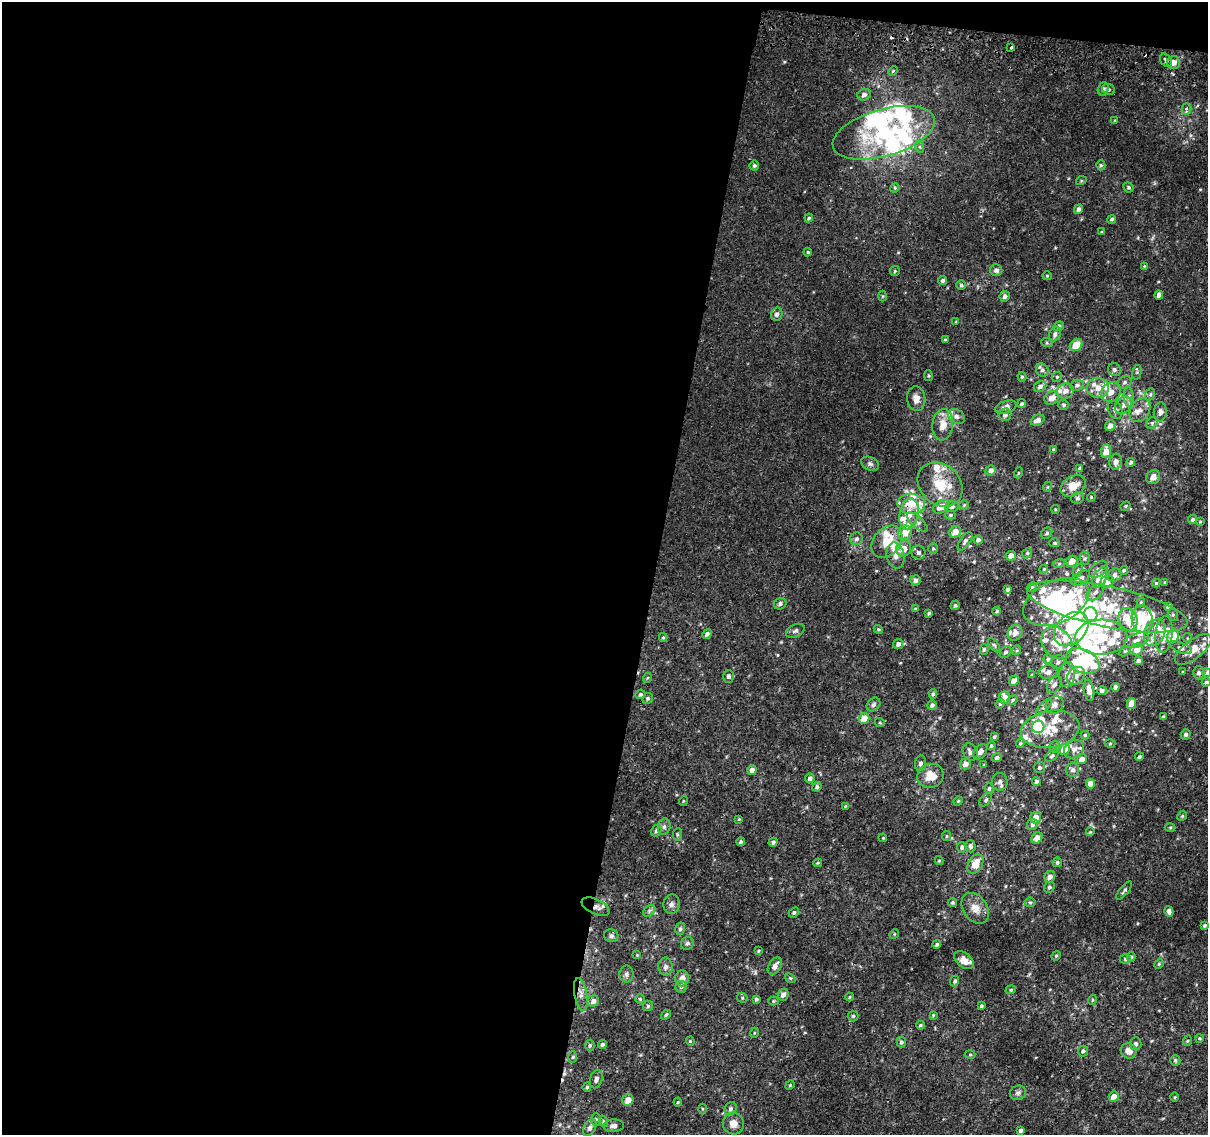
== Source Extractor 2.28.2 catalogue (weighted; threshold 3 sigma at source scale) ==
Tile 1 of 4 x 4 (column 1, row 1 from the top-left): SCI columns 5-1210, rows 3662-4794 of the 4842 x 5116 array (HDU 1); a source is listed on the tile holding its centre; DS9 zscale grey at full resolution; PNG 1210 x 1137 px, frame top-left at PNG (2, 2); each listed source drawn as its Kron ellipse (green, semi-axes under 4 px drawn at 4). Shown black and unused: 55% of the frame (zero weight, under 2 of 3 exposures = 2% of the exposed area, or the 3 px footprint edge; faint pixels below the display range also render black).
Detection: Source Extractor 2.28.2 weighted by HDU 2 'WHT'; one run over the whole footprint, this tile lists its part. Background 0.00508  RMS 0.0022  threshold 0.0101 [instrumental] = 3 sigma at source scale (4.5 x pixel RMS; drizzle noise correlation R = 1.50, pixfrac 1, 0.0396/0.0396 arcsec/px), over >= 5 px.
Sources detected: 384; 5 inside a brighter object's white glare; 5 cosmic-ray / hot-pixel residue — neither listed nor drawn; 54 inside a brighter listed object's ellipse — not listed separately; the other 320 listed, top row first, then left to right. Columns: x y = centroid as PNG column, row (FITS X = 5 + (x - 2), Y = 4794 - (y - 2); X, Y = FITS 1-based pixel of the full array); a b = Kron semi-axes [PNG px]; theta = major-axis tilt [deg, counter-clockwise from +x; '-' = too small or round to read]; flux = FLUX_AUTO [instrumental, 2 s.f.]
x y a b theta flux
1011 48 3 3 - 1
1166 60 7 5 -55 0.54
1174 63 6 6 - 1.5
893 71 5 4 - 0.23
1103 89 7 5 71 0.52
1108 89 6 5 - 0.44
864 95 7 5 25 0.75
1187 109 6 5 - 0.88
1115 121 4 3 - 0.2
884 133 53 23 16 21
920 147 6 4 -71 0.32
1101 165 5 4 - 0.31
754 166 5 5 - 0.38
1081 181 5 3 - 0.19
1128 187 5 5 - 0.36
895 188 5 4 - 0.28
1078 209 5 4 - 0.6
809 218 4 3 - 0.27
1112 219 4 4 - 0.37
1102 232 4 3 - 0.25
808 252 4 4 - 0.23
1144 266 4 4 - 0.19
996 270 6 6 - 0.74
895 271 5 5 - 0.27
1047 276 4 4 - 0.22
943 281 5 4 - 0.42
961 285 5 4 - 0.35
1159 295 4 4 - 0.77
882 296 5 3 - 0.21
1005 296 5 5 - 0.65
777 314 7 5 74 0.67
956 322 4 3 - 0.23
1059 326 5 4 - 0.5
1055 334 8 5 64 0.66
945 340 4 4 - 0.29
1047 343 6 4 -18 0.31
1076 345 7 5 38 4.1
1042 370 7 6 - 0.73
1114 370 7 6 - 0.58
1137 372 7 4 76 0.39
928 376 5 3 - 0.22
1022 377 5 4 - 0.32
1057 377 5 4 - 0.32
1125 382 7 6 - 0.54
1077 385 6 5 - 0.58
1040 386 6 5 - 0.73
1098 388 11 10 - 2.1
1065 391 8 7 - 1.6
1111 392 10 9 - 1.6
1150 394 6 5 - 0.4
1129 397 10 5 -83 0.75
1051 398 7 6 - 1.8
916 399 12 9 -85 1.6
1022 404 5 4 - 0.35
1064 405 5 5 - 0.36
1123 405 9 7 47 1.1
1006 407 11 6 17 1.3
1115 410 9 7 -64 0.92
1140 410 13 9 57 1.6
1160 412 9 6 83 0.89
1005 415 6 6 - 0.88
956 416 9 6 -33 0.77
1038 420 7 5 24 1.2
1152 423 6 5 - 0.46
943 425 16 10 83 2.7
1110 426 5 5 - 1.2
1053 449 3 3 - 0.18
1106 451 7 5 83 3.3
1116 462 8 6 79 1.4
1131 462 4 4 - 0.39
870 464 9 6 -27 0.59
1079 468 4 3 - 0.24
991 470 5 5 - 1
1018 473 5 3 - 0.21
1153 477 7 6 - 1.6
940 484 24 20 -43 6.2
1073 486 14 9 30 3.1
1047 487 5 3 - 0.19
1091 497 4 4 - 0.24
1078 498 6 5 - 0.49
911 504 14 10 -2 3.4
964 505 5 5 - 0.29
1125 506 5 4 - 0.27
941 507 8 6 29 2.3
952 507 6 5 - 0.61
1055 509 4 3 - 0.17
909 514 16 9 78 2.7
950 515 5 4 - 0.3
1193 519 5 4 - 0.43
917 522 13 5 -42 0.84
1200 522 4 3 - 0.2
955 532 6 5 - 2.6
905 533 7 6 - 2.7
1047 533 6 5 - 0.48
857 539 6 6 - 0.57
978 540 4 4 - 0.69
965 541 10 5 55 0.65
887 542 18 13 49 4.3
1055 543 5 4 - 0.31
904 549 8 7 - 2.5
933 549 5 4 - 0.29
918 553 7 7 - 0.66
1027 553 5 4 - 0.35
895 556 13 9 -77 1.3
1011 556 5 4 - 1.7
1085 558 7 5 -86 0.49
1072 561 6 5 - 2.4
1059 563 6 4 20 0.28
1044 569 4 3 - 0.21
1099 569 10 7 34 1.3
1078 570 7 4 60 0.36
1124 570 4 4 - 0.31
1115 575 7 6 - 1.1
1080 578 10 6 32 1.2
1100 578 11 6 60 4.3
916 580 5 5 - 0.73
1107 582 7 6 - 1.9
1165 582 4 3 - 0.19
1156 583 4 4 - 0.25
1032 587 5 4 - 0.26
1008 589 4 3 - 0.42
1095 592 11 6 43 1.1
1056 602 35 21 24 33
1141 602 4 4 - 0.24
780 604 6 5 - 0.56
955 605 5 4 - 0.31
1168 606 4 4 - 1.7
1107 607 82 20 -12 23
915 609 4 4 - 0.21
997 611 4 3 - 0.28
929 613 3 3 - 0.34
1091 614 7 7 - 21
1173 614 6 5 - 0.4
1128 619 11 9 -69 4.5
1142 619 14 10 -81 7.5
878 629 4 3 - 0.22
1071 629 20 14 44 7.7
795 631 10 6 24 0.62
1015 633 8 7 - 1.1
1155 633 14 10 65 2.1
707 634 5 4 - 0.75
1164 634 18 8 84 2.9
1173 636 7 6 - 5.4
663 637 4 4 - 0.26
1101 637 26 17 2 12
1187 638 5 3 - 0.17
1136 640 13 7 18 1.3
1057 643 17 14 -50 4.7
898 644 5 5 - 0.83
994 645 8 4 -54 0.4
1181 648 11 5 -22 0.64
984 649 5 4 - 0.4
1137 649 6 5 - 2.1
1193 649 22 9 38 3.7
1017 650 5 3 - 0.22
1125 651 6 4 43 0.33
1006 652 7 5 48 0.49
1048 659 5 4 - 0.36
1138 660 3 3 - 0.47
1083 661 17 11 -23 21
1058 662 7 6 - 0.63
1049 672 9 7 11 0.92
1183 672 3 3 - 0.2
1199 673 6 6 - 0.67
1207 673 4 4 - 0.5
1032 675 4 3 - 0.19
1067 675 12 8 83 1.6
728 676 6 5 - 0.65
1076 676 10 8 46 1.5
647 678 5 3 - 0.2
1014 681 5 4 - 1.4
1206 682 4 4 - 0.27
1054 684 10 6 56 0.89
1115 687 4 4 - 0.84
1089 690 11 5 -81 1.4
1102 690 5 4 - 0.64
640 694 5 4 - 0.44
933 694 5 4 - 0.35
648 698 6 5 - 0.51
1005 698 6 5 - 2.9
1013 700 5 4 - 0.29
1000 704 5 4 - 0.26
1131 704 5 4 - 1.9
873 705 8 6 46 0.52
932 705 5 4 - 0.56
1054 705 10 8 42 0.96
1044 707 10 4 48 0.53
1163 717 4 3 - 0.4
864 718 5 5 - 3
880 723 5 3 - 0.22
1038 727 6 6 - 20
1050 729 29 18 10 6.3
1186 734 5 5 - 0.56
1085 735 4 4 - 0.26
994 737 3 3 - 0.27
1020 743 5 4 - 0.3
1110 744 5 3 - 0.21
991 746 4 4 - 0.33
1055 747 5 5 - 0.4
1064 749 6 5 - 2.8
1074 749 10 8 31 1.5
970 752 9 7 -63 0.81
980 752 8 6 50 0.81
1052 756 8 4 37 0.4
1139 757 4 3 - 0.37
997 758 5 4 - 0.47
1082 759 5 5 - 1.6
920 763 8 5 83 0.67
965 764 6 5 - 1.2
984 765 3 3 - 0.18
1040 767 5 5 - 0.5
752 770 5 4 - 1.1
1073 770 7 6 - 0.77
930 776 13 12 - 3.4
810 778 5 4 - 0.68
1036 781 4 4 - 0.54
1000 782 9 8 - 0.74
1091 784 5 4 - 2.5
817 787 5 4 - 0.45
989 788 5 4 - 0.41
986 800 8 5 46 0.43
683 801 5 3 - 0.17
958 801 5 4 - 0.24
845 806 4 3 - 0.17
1182 816 5 4 - 0.31
1036 818 6 5 - 2
739 819 4 4 - 0.21
1032 825 5 5 - 0.56
664 827 8 6 76 0.7
1170 827 5 3 - 0.23
656 831 6 5 - 0.48
1090 832 4 3 - 0.2
677 834 6 4 85 0.31
947 836 5 4 - 0.3
883 838 4 3 - 0.19
1037 838 6 5 - 1.9
741 842 4 3 - 0.47
773 842 5 4 - 0.56
970 846 6 5 - 0.57
962 847 5 4 - 0.58
939 861 4 4 - 0.25
1057 862 5 4 - 0.43
818 863 4 3 - 0.24
975 864 10 7 60 3.3
1050 877 6 5 - 1
1049 887 5 5 - 0.45
1124 891 11 3 51 0.51
953 902 5 4 - 0.4
1030 902 5 4 - 0.3
671 904 10 8 87 0.86
596 907 15 7 -25 1.5
975 908 17 12 -53 2.5
649 911 7 5 47 0.46
1169 911 5 4 - 0.87
794 912 5 4 - 0.39
1205 925 4 3 - 0.34
680 929 6 5 - 0.44
894 934 5 4 - 0.26
611 936 7 6 - 0.59
687 943 7 6 - 0.55
937 944 4 4 - 0.44
758 951 4 3 - 0.25
637 955 3 3 - 0.15
1056 956 5 4 - 0.25
1131 957 5 4 - 0.34
1125 959 5 4 - 0.38
964 960 11 7 -39 2
1159 964 5 4 - 0.24
775 966 9 6 57 1.2
666 967 9 7 -89 0.9
626 974 8 7 - 0.61
682 978 8 7 - 1.7
790 978 6 4 -41 0.27
955 981 5 4 - 0.44
681 987 6 5 - 0.51
1011 990 5 4 - 0.3
581 994 16 6 -80 1.4
783 995 6 5 - 1.1
850 997 4 3 - 0.19
742 998 5 5 - 0.3
640 999 5 5 - 0.3
756 999 4 3 - 0.42
1092 1000 5 3 - 0.19
593 1001 6 5 - 1.1
773 1001 5 4 - 0.26
648 1006 5 5 - 0.35
981 1006 4 3 - 0.34
666 1015 5 4 - 0.38
933 1015 3 3 - 0.2
853 1016 5 5 - 0.32
920 1025 4 4 - 0.35
754 1033 5 3 - 0.19
1199 1038 4 3 - 0.35
690 1041 4 4 - 0.24
1187 1041 5 3 - 0.2
901 1042 5 4 - 0.52
602 1044 4 4 - 0.36
1136 1044 6 5 - 0.69
590 1045 6 4 88 0.35
1083 1051 5 5 - 0.52
1129 1051 8 7 - 1.9
970 1054 5 3 - 0.23
573 1057 5 3 - 0.24
1175 1060 5 5 - 0.42
596 1079 9 6 74 0.95
790 1085 5 4 - 0.23
587 1087 5 4 - 0.32
1018 1093 8 7 - 0.62
1113 1097 5 5 - 1.8
1175 1097 5 3 - 0.2
628 1100 6 5 - 1.8
678 1102 4 4 - 0.25
702 1109 5 3 - 0.2
730 1109 7 6 - 0.68
596 1119 6 5 - 0.39
603 1121 6 3 -73 0.28
733 1123 11 10 - 1.9
614 1126 10 6 2 0.92
590 1128 9 5 61 1
1021 1130 4 3 - 0.59
Overlapping masked pixels (flux is a lower limit): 3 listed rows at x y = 911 504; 596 907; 581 994
Isophote crosses this tile's border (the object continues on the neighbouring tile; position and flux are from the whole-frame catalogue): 2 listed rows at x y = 1193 649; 1207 673